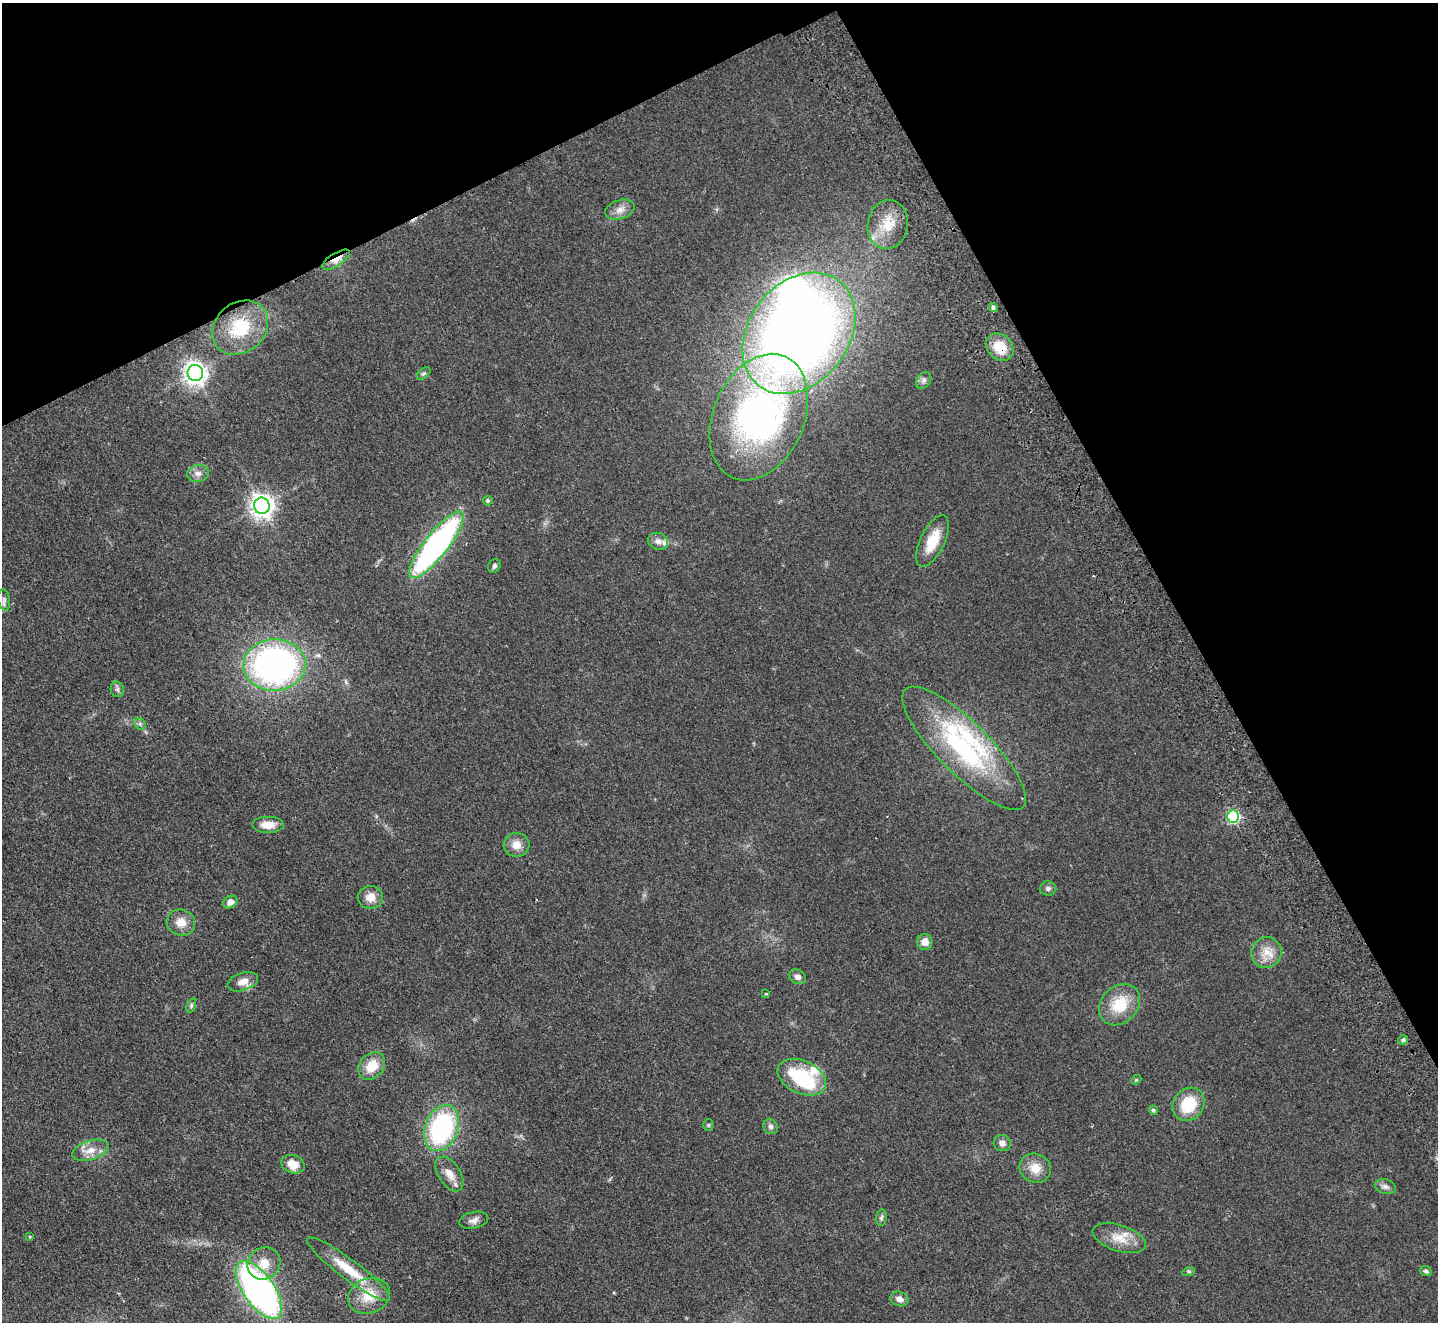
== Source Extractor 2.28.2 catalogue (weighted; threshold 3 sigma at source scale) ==
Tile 3 of 4 x 4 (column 3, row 1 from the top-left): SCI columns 2922-4357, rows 4284-5603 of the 5845 x 5791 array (HDU 1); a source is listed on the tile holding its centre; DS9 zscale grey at full resolution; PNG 1440 x 1324 px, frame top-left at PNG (2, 3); each listed source drawn as its Kron ellipse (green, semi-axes under 4 px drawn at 4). Shown black and unused: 26% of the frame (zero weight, under 2 of 3 exposures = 3% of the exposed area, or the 3 px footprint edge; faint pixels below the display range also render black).
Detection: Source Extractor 2.28.2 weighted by HDU 2 'WHT'; one run over the whole footprint, this tile lists its part. Background 0.102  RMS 0.0081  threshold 0.0365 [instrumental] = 3 sigma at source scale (4.5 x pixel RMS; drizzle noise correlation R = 1.50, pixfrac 1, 0.05/0.05 arcsec/px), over >= 5 px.
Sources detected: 70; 2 inside a brighter object's white glare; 1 cosmic-ray / hot-pixel residue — neither listed nor drawn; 4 inside a brighter listed object's ellipse — not listed separately; the other 63 listed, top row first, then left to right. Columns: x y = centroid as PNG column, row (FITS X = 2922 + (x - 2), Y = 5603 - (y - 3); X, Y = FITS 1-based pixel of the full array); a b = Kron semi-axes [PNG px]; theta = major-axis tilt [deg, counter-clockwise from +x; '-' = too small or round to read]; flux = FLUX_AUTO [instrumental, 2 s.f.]
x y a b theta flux
620 210 15 9 18 6.3
888 224 25 20 82 23
336 260 16 6 32 7.2
993 307 4 4 - 1.9
240 327 30 24 40 39
799 333 66 50 52 840
1000 347 15 12 -44 18
195 373 8 7 - 590
424 373 8 5 43 1.6
924 381 9 6 52 2.7
759 417 66 45 66 280
198 473 11 8 11 4.7
488 501 5 4 - 1.4
262 506 8 7 - 610
658 541 10 8 -23 4.1
932 541 28 12 65 20
436 545 41 12 52 220
494 566 7 6 - 2
4 600 11 6 -81 2.6
274 665 31 26 3 260
117 689 8 6 -79 2.1
140 724 6 5 - 1.7
964 748 83 26 -45 120
1233 816 6 6 - 100
268 825 16 8 0 8.8
517 845 13 12 - 8.1
1048 888 8 7 - 2.4
370 897 13 11 -1 8.5
230 902 7 6 - 4.8
181 922 14 13 - 9.3
925 942 8 7 - 6.8
1266 953 16 14 54 12
798 977 9 7 -25 3.4
243 982 16 8 17 7.7
766 994 3 2 - 0.74
191 1005 7 4 72 1.3
1120 1005 23 18 45 26
1403 1040 5 5 - 1.4
372 1066 15 11 51 16
802 1077 26 16 -25 56
1136 1080 5 4 - 0.97
1188 1104 17 15 52 29
1153 1110 5 4 - 1.4
708 1125 5 5 - 1
771 1127 8 7 - 2.3
442 1128 24 16 69 120
1002 1143 8 8 - 3.6
90 1150 19 9 17 9.1
293 1164 12 9 -18 12
1035 1168 16 14 -22 11
449 1174 19 11 -57 9
1385 1187 11 7 -17 3.2
881 1218 8 5 82 1.7
474 1220 15 8 12 4.5
29 1237 4 3 - 0.77
1119 1238 27 13 -18 15
264 1263 17 15 41 14
349 1269 51 10 -37 28
1189 1271 6 4 17 1.1
1426 1271 6 5 - 1.7
259 1290 33 15 -55 300
369 1296 21 17 21 20
900 1299 9 7 -20 4.5
Overlapping masked pixels (flux is a lower limit): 2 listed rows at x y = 336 260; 1000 347